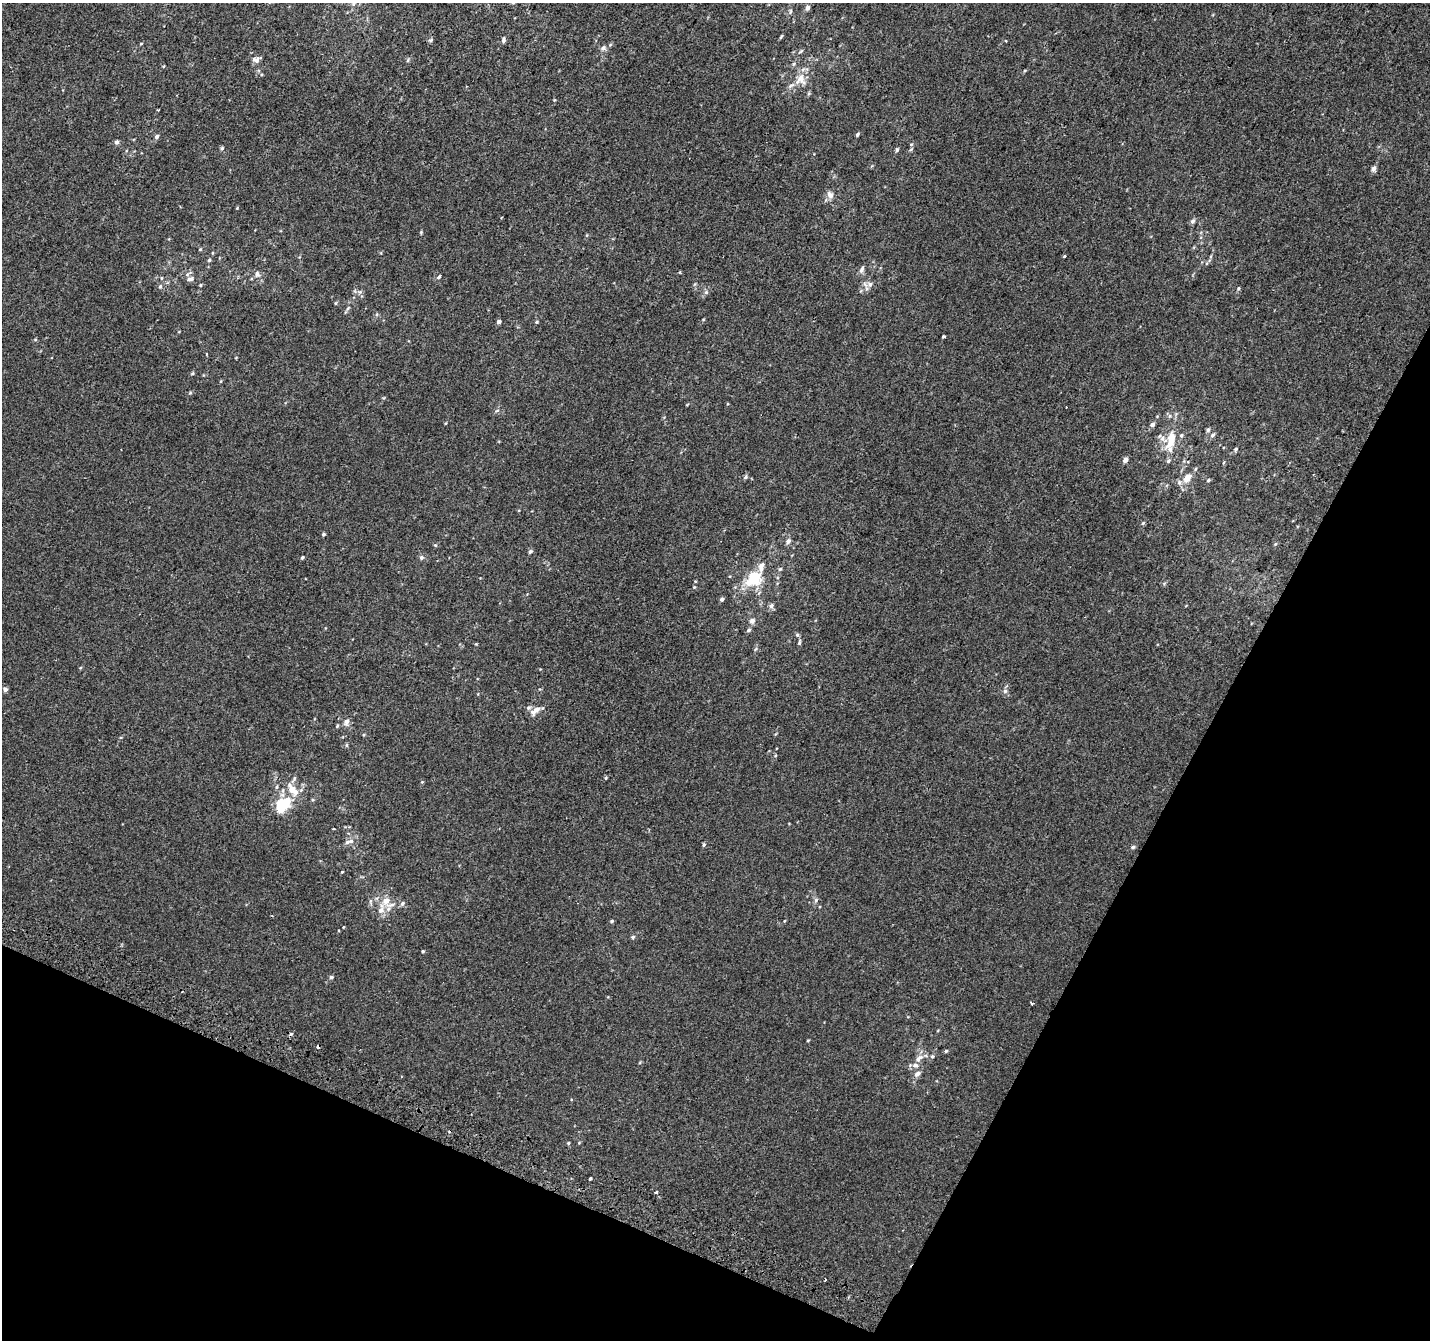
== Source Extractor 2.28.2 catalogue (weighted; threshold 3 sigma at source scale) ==
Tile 15 of 4 x 4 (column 3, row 4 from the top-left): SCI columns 2883-4310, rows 306-1643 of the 5758 x 5899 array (HDU 1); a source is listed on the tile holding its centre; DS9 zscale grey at full resolution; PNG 1432 x 1342 px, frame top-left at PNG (2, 3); no overlay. Shown black and unused: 24% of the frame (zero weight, under 2 of 3 exposures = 2% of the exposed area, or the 3 px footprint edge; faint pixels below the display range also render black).
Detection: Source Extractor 2.28.2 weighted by HDU 2 'WHT'; one run over the whole footprint, this tile lists its part. Background 2.19e-04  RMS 0.0036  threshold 0.0161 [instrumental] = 3 sigma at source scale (4.5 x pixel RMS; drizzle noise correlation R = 1.50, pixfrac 1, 0.0396/0.0396 arcsec/px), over >= 5 px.
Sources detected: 124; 6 cosmic-ray / hot-pixel residue — not listed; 11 inside a brighter listed object's ellipse — not listed separately; the other 107 listed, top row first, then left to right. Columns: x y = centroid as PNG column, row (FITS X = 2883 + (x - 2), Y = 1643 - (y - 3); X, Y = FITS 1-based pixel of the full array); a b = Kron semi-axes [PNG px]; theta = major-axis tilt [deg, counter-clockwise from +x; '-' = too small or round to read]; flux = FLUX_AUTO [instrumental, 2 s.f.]
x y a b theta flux
513 3 5 5 - 0.45
353 4 6 5 - 0.82
807 8 5 4 - 1.3
790 12 7 3 71 0.48
781 37 6 3 53 0.4
431 40 6 5 - 0.53
503 40 7 5 78 0.82
141 44 4 3 - 0.29
603 48 8 6 38 1.2
801 51 8 3 40 0.43
256 59 11 8 10 1.4
408 60 6 3 71 0.42
164 66 4 3 - 0.27
800 79 17 16 - 5.2
554 100 5 3 - 0.27
857 135 5 3 - 0.58
157 136 5 5 - 0.91
117 142 5 4 - 1
911 144 5 3 - 0.36
222 148 5 5 - 0.54
897 150 6 4 85 0.62
1373 169 5 5 - 1.4
830 195 12 8 -62 1.8
237 208 4 4 - 0.26
1193 221 7 5 59 0.91
421 232 4 4 - 0.36
200 249 4 4 - 0.32
1065 256 4 2 - 0.26
209 260 4 4 - 0.48
862 269 10 5 67 1.2
257 274 8 7 - 1.3
439 277 4 3 - 2.2
190 279 9 6 17 1.1
870 284 8 8 - 1.5
200 285 4 4 - 0.39
160 286 6 5 - 0.65
1238 288 6 4 69 0.51
706 292 6 5 - 0.64
335 303 5 3 - 0.35
348 308 8 4 54 0.67
499 322 5 4 - 0.95
537 322 5 4 - 0.4
944 336 4 3 - 0.8
192 373 5 3 - 0.39
497 410 6 4 5 0.5
446 423 4 3 - 0.26
1152 424 6 5 - 0.97
1208 430 5 4 - 0.69
1213 435 7 5 57 0.85
1172 439 17 11 -89 4.9
1235 449 6 4 44 0.56
1125 460 5 4 - 1.9
1168 461 5 5 - 0.57
745 477 6 5 - 0.6
1187 478 10 7 47 3.2
1208 480 5 4 - 0.47
1143 523 5 4 - 0.43
323 534 4 4 - 0.56
788 541 7 6 - 1.1
1275 544 5 4 - 0.38
435 545 5 4 - 0.36
530 551 5 5 - 0.74
302 558 4 3 - 0.54
421 558 6 6 - 0.81
780 569 5 5 - 0.5
754 577 15 14 - 11
722 599 5 4 - 0.77
771 606 7 6 - 1
752 621 6 6 - 1.6
749 630 6 5 - 0.71
797 635 6 5 - 0.56
799 643 8 4 73 0.59
755 649 6 4 69 0.49
5 689 5 4 - 1.1
1005 691 6 6 - 0.83
528 708 6 6 - 0.77
537 709 8 7 - 2.1
347 722 9 7 83 1.7
347 745 6 4 90 0.42
775 756 4 3 - 0.3
606 778 5 3 - 0.33
422 782 4 4 - 0.31
277 787 6 3 70 0.41
292 789 15 9 -62 4.3
282 805 16 10 44 14
347 842 9 6 38 1.1
704 844 5 4 - 0.53
1133 847 6 4 18 0.63
342 872 4 3 - 0.29
816 900 6 5 - 0.67
386 901 9 8 - 3.1
402 904 7 5 59 0.81
381 909 15 9 75 2.9
612 921 5 4 - 0.44
343 927 4 3 - 0.23
633 937 5 4 - 0.58
423 951 4 3 - 0.39
331 977 5 4 - 0.69
1032 1003 4 2 - 0.53
808 1040 4 3 - 0.31
946 1051 4 4 - 0.47
932 1056 6 5 - 0.57
919 1058 15 7 39 2.5
917 1073 7 6 - 1.4
568 1143 4 4 - 0.37
590 1178 3 3 - 0.93
656 1192 4 3 - 0.94
Isophote crosses this tile's border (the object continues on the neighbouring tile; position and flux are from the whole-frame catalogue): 1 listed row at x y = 513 3